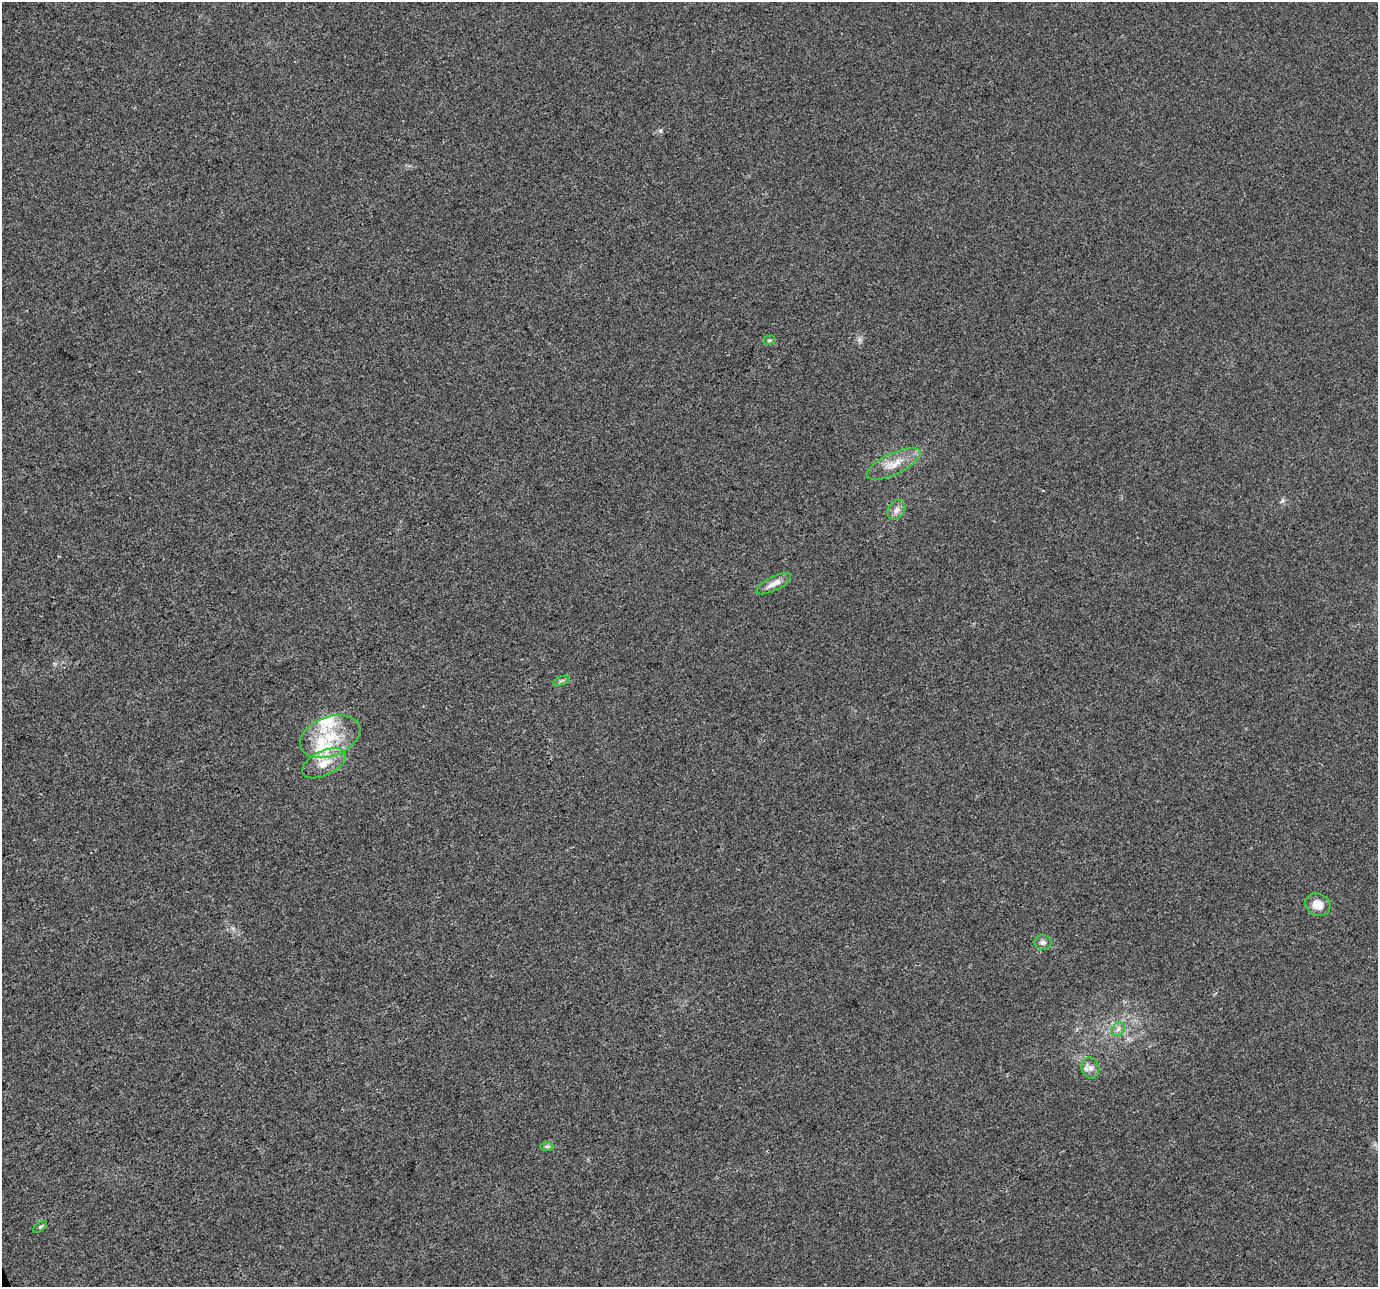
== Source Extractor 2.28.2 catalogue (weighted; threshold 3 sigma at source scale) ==
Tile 7 of 4 x 4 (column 3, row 2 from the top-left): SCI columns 2757-4132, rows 2704-3988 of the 5509 x 5350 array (HDU 1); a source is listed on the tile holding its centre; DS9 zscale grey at full resolution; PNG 1380 x 1289 px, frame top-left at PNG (2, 2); each listed source drawn as its Kron ellipse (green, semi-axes under 4 px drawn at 4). Shown black and unused: <1% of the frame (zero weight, under 3 of 4 exposures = <1% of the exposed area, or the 3 px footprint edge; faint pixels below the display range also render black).
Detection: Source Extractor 2.28.2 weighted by HDU 2 'WHT'; one run over the whole footprint, this tile lists its part. Background 0.011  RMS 0.003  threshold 0.0136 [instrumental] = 3 sigma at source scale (4.5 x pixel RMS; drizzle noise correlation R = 1.50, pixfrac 1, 0.0396/0.0396 arcsec/px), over >= 5 px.
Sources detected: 16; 3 inside a brighter listed object's ellipse — not listed separately; the other 13 listed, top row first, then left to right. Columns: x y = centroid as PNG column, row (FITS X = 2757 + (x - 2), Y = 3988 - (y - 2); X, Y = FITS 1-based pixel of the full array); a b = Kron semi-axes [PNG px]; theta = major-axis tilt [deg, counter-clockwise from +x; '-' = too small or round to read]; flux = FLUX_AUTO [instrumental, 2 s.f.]
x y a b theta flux
769 340 6 4 18 0.42
894 464 29 10 25 5
896 510 11 8 56 1.5
774 584 19 7 26 2.6
561 681 9 4 19 0.62
330 737 31 19 21 13
324 763 24 12 26 5.5
1318 905 13 11 -27 3.6
1043 942 9 7 2 1.1
1118 1029 7 6 - 1.1
1090 1068 10 8 -74 1.7
547 1146 6 4 1 0.57
40 1227 8 4 36 0.5